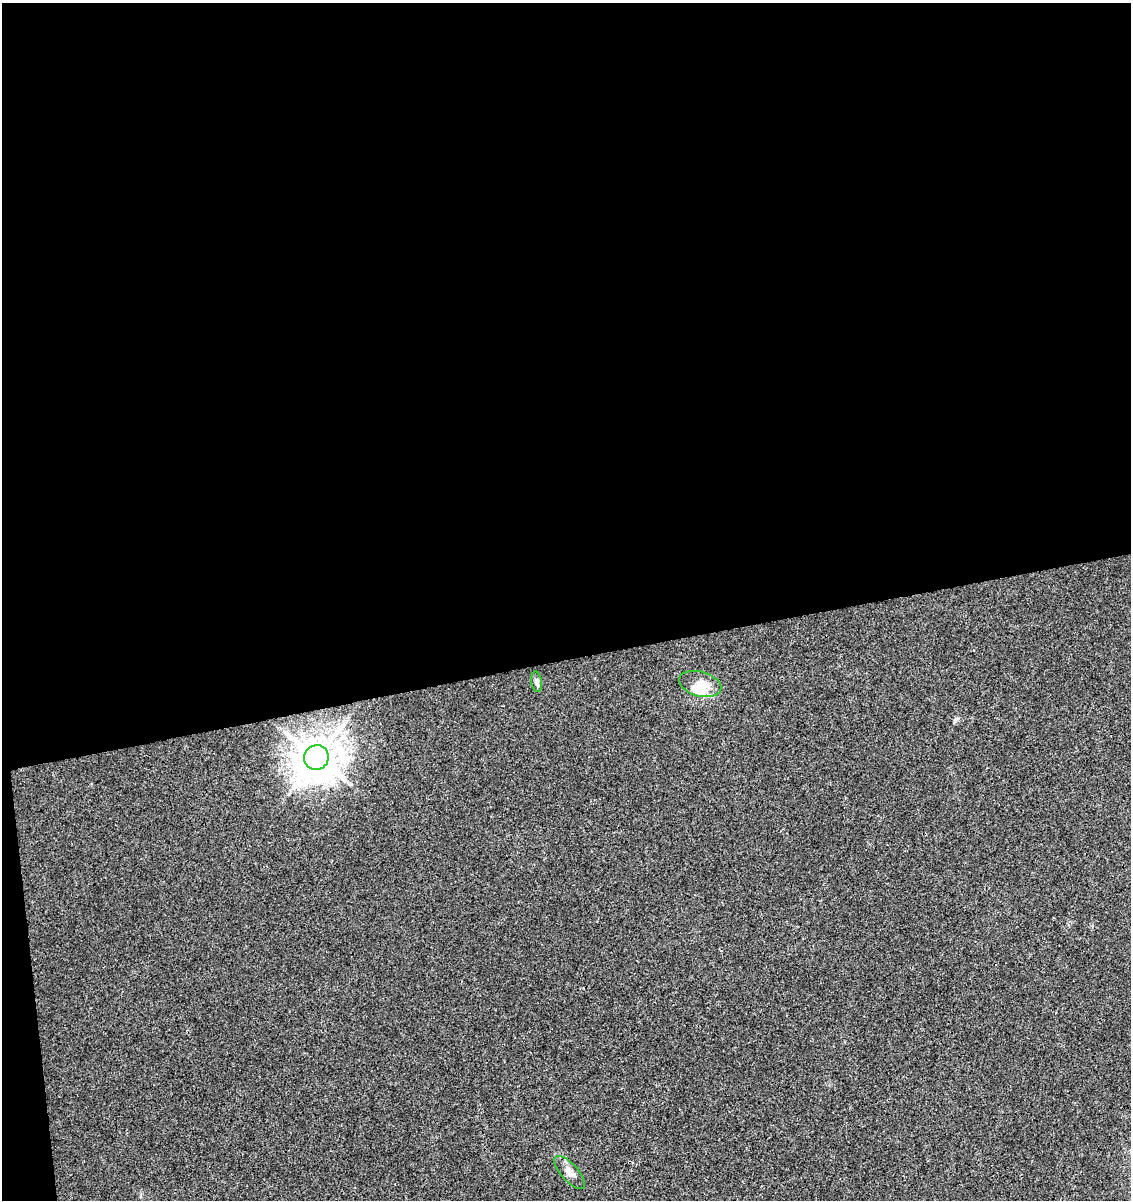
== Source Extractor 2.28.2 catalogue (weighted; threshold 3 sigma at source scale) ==
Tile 1 of 4 x 4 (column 1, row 1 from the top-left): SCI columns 79-1207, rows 3651-4848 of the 4626 x 4904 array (HDU 1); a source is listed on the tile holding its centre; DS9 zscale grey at full resolution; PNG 1133 x 1202 px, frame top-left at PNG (2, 3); each listed source drawn as its Kron ellipse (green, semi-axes under 4 px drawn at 4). Shown black and unused: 56% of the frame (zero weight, under 3 of 4 exposures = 5% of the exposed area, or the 3 px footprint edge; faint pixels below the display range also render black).
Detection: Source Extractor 2.28.2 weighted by HDU 2 'WHT'; one run over the whole footprint, this tile lists its part. Background 0.00448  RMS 0.0026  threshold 0.0118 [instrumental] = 3 sigma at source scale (4.5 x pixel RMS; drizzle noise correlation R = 1.50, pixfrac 1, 0.0396/0.0396 arcsec/px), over >= 5 px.
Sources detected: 6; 1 inside a brighter object's white glare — neither listed nor drawn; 1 inside a brighter listed object's ellipse — not listed separately; the other 4 listed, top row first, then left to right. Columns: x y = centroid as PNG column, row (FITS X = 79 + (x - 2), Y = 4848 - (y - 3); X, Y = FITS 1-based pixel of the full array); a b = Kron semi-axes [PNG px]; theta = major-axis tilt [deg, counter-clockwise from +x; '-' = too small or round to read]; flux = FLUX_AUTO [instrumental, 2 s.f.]
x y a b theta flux
537 682 10 5 -82 1
700 684 22 12 -15 4.1
316 757 12 12 - 690
570 1172 21 8 -48 2.1